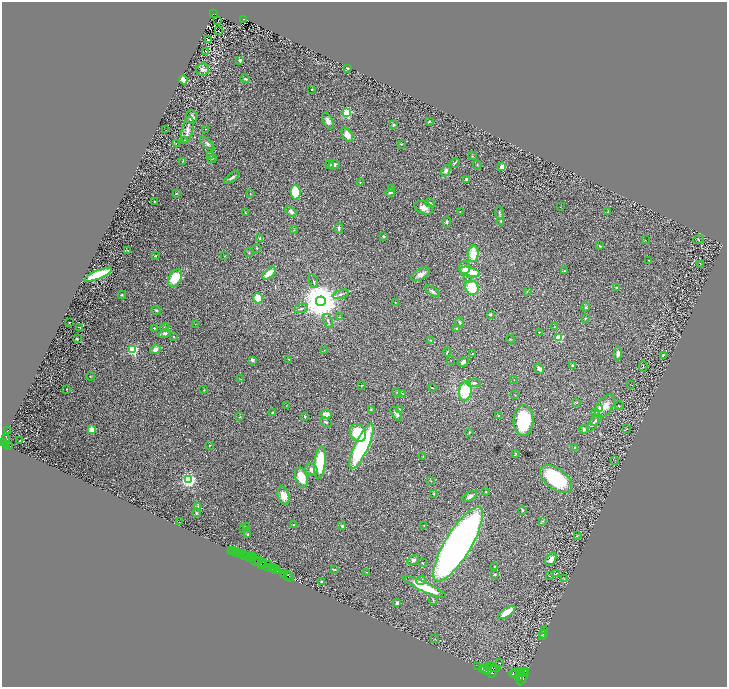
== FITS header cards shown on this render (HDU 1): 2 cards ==
NAXIS1  =                 1450
NAXIS2  =                 1369

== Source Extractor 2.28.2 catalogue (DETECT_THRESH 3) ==
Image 1450 x 1369 px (HDU 1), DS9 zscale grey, zoomed out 1/2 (1 PNG px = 2 x 2 image px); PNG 729 x 689 px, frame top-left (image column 2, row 1369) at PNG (2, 2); each listed source drawn as its Kron ellipse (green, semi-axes under 4 px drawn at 4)
Background 0.993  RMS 0.034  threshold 0.101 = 3 sigma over >= 5 px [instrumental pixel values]
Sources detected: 275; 21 cannot appear on this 1/2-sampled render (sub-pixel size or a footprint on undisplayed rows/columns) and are neither listed nor drawn; the other 254 listed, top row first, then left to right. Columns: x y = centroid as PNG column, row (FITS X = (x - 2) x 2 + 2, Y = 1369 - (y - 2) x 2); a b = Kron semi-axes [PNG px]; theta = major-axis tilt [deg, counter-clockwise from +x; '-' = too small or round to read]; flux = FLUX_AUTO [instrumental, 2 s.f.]
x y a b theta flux
214 14 3 2 - 90
244 19 3 3 - 130
218 20 2 1 - 6.6
218 30 2 1 - 25
209 40 3 1 - 3.7
206 51 2 1 - 41
240 60 3 2 - 17
347 68 3 2 - 5
203 70 6 6 - 19
245 79 5 2 - 6.9
183 80 4 3 - 62
312 89 2 2 - 9.7
347 113 3 3 - 700
192 117 7 5 -83 35
328 121 8 4 -63 30
429 121 2 2 - 6.1
394 125 3 3 - 13
206 129 2 1 - 1.9
166 130 2 1 - 1.3
187 130 13 5 79 38
347 135 8 5 -61 43
185 140 3 2 - 5.8
176 144 3 2 - 2.9
207 144 9 4 -43 16
401 144 3 2 - 3.6
210 155 4 2 - 4.2
472 156 4 2 - 4
212 159 4 3 - 7.5
183 161 4 2 - 3.5
455 163 5 2 - 9.8
330 165 4 4 - 8.3
334 165 5 4 - 12
477 165 4 3 - 5.7
502 167 2 2 - 100
446 171 6 4 61 15
232 178 9 3 38 15
467 179 2 2 - 46
360 182 2 2 - 2.5
392 189 4 3 - 5.4
296 192 7 5 -83 210
390 192 4 3 - 9.4
176 194 3 2 - 3.3
250 194 3 3 - 4.9
155 201 3 2 - 3.2
430 203 5 2 - 6.2
560 207 2 1 - 1.7
424 208 9 6 -23 40
608 211 3 2 - 3.5
291 212 6 4 -41 17
460 212 3 2 - 2.3
245 213 2 2 - 3.5
499 213 6 2 -71 8.8
501 221 2 2 - 5.4
447 222 5 3 - 9.7
339 228 5 3 - 12
294 230 3 2 - 3.6
384 236 3 2 - 6.6
260 238 4 3 - 9
645 240 2 1 - 2.2
699 240 5 4 - 8.9
600 246 3 2 - 6.4
256 248 3 2 - 3.1
128 251 4 2 - 4.9
249 253 3 3 - 4.4
473 254 8 5 84 100
155 256 3 2 - 3.7
225 256 2 2 - 2.5
649 260 2 1 - 2.8
700 264 2 1 - 2
465 268 6 5 - 34
565 271 3 2 - 6.6
470 272 10 4 -15 140
269 273 8 4 41 96
421 274 10 5 29 34
98 275 14 4 23 360
175 278 9 6 58 190
467 278 2 2 - 2
313 281 7 2 -67 7.7
616 287 3 3 - 7.6
472 288 7 6 - 170
433 291 8 3 -33 17
527 291 3 2 - 2.4
341 294 8 3 18 13
122 295 4 2 - 7.8
258 298 5 5 - 88
321 301 5 5 - 23000
395 303 2 1 - 2
586 307 4 4 - 8.6
301 308 7 3 20 10
156 310 4 3 - 6.8
490 314 3 2 - 8.7
340 317 3 2 - 4.4
585 318 3 3 - 5.7
328 321 7 3 -68 12
459 322 5 3 - 9
69 323 2 1 - 2.7
195 324 2 1 - 1.7
80 327 4 2 - 4.5
554 327 3 2 - 2.4
154 328 3 2 - 5.1
165 328 5 4 - 9.7
457 328 3 3 - 6.7
539 332 3 3 - 4.1
165 333 6 4 20 21
174 336 3 2 - 4.2
559 338 3 3 - 470
77 339 3 3 - 7.1
511 339 4 2 - 3.7
431 340 4 2 - 4.7
155 349 6 4 15 28
133 350 3 3 - 740
324 350 2 2 - 3.4
447 352 4 2 - 5.9
618 353 7 3 85 22
472 354 2 2 - 6
663 355 3 3 - 4.4
289 359 3 2 - 5
252 360 3 2 - 17
451 360 2 1 - 1.8
463 362 5 4 - 20
573 366 3 3 - 7.1
643 366 5 1 - 3
539 369 5 4 - 22
90 376 4 2 - 2.9
241 379 3 2 - 2.3
514 379 2 1 - 1.4
474 383 7 3 -1 15
630 384 3 2 - 2.7
361 385 3 2 - 3.5
432 388 3 2 - 5.6
67 389 3 2 - 4.4
204 390 3 2 - 4.3
465 391 10 6 79 290
397 392 3 2 - 3.2
402 393 2 1 - 2.3
515 395 3 2 - 2.5
577 402 3 2 - 3.2
286 406 2 1 - 1.8
605 406 13 7 53 55
619 406 5 2 - 3.4
371 409 3 3 - 4.5
399 409 2 2 - 4.9
600 409 3 2 - 160
596 412 3 3 - 5.4
272 413 2 2 - 4.1
326 414 5 3 - 55
396 414 8 4 -55 16
305 416 3 2 - 5.4
498 416 3 2 - 3.6
240 417 3 2 - 5.1
596 420 7 3 41 16
523 421 15 10 89 370
326 422 6 3 -27 9.5
593 424 9 4 57 18
584 429 4 4 - 14
627 429 3 2 - 4.1
92 430 3 2 - 200
7 431 2 1 - 17
469 432 4 2 - 5.1
358 433 9 7 -60 250
6 440 6 4 80 1900
20 440 2 1 - 2.4
2 442 2 2 - 1500
6 444 3 2 - 640
210 445 3 2 - 3.2
9 446 3 2 - 610
361 446 25 6 65 770
575 448 2 2 - 27
516 453 3 3 - 4.3
423 456 3 2 - 3.8
615 460 2 1 - 2.2
320 462 17 5 84 260
312 470 7 5 -50 28
301 477 10 6 -71 120
556 479 18 10 -36 460
189 480 3 3 - 2000
431 481 3 2 - 1.8
486 491 3 2 - 3.5
433 494 2 2 - 3.2
283 496 9 5 -74 62
470 496 8 3 32 18
198 506 4 3 - 6.8
522 510 3 2 - 10
196 513 4 3 - 6
542 521 3 3 - 5
179 522 2 1 - 20
293 525 3 3 - 6.5
424 525 2 1 - 1.8
342 526 2 2 - 25
246 527 3 2 - 2.3
244 528 2 2 - 9.4
248 534 2 2 - 12
577 536 4 2 - 3.9
458 544 43 13 59 5000
231 550 2 1 - 31
234 551 2 2 - 100
236 551 2 1 - 18
238 553 2 2 - 250
241 554 2 1 - 650
245 556 4 2 - 110
251 556 2 1 - 59
247 557 3 1 - 120
254 557 2 1 - 370
250 558 2 1 - 51
551 559 7 4 58 35
259 560 2 1 - 550
413 560 6 4 32 18
255 561 4 2 - 1400
262 562 2 2 - 870
422 563 2 2 - 3.1
261 564 4 1 - 660
264 564 3 2 - 510
269 564 3 2 - 980
267 567 3 2 - 460
495 567 3 2 - 6.2
271 568 2 1 - 600
274 568 3 2 - 1600
334 569 4 2 - 9.5
276 570 3 1 - 450
278 570 3 3 - 1200
367 572 3 2 - 3.6
556 573 3 2 - 2.7
284 574 2 2 - 1300
287 575 6 2 -25 1800
495 575 4 3 - 5.4
549 576 2 1 - 1.9
289 577 5 2 - 1200
564 579 3 2 - 3.2
421 580 5 4 - 19
322 581 2 2 - 25
424 587 24 5 -25 200
433 600 5 2 - 4.5
397 603 2 2 - 34
507 612 10 4 34 97
545 631 3 2 - 4.7
543 634 4 3 - 5.2
542 637 4 2 - 5.6
435 639 2 2 - 3.2
499 663 2 1 - 1.7
478 667 2 1 - 340
493 667 7 2 -27 6800
483 668 3 2 - 6000
489 668 3 2 - 4800
485 669 4 3 - 11000
488 671 2 2 - 4400
521 671 3 2 - 3600
492 672 6 4 78 8000
523 672 5 2 - 5500
526 672 3 2 - 2100
519 673 3 2 - 3000
513 674 4 2 - 6200
516 674 5 4 - 10000
518 676 3 2 - 4600
523 677 9 3 65 7600
At the frame edge (FLAGS 8, measured only in part): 1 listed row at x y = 2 442
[21 sub-pixel or undisplayed-footprint detections neither listed nor drawn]